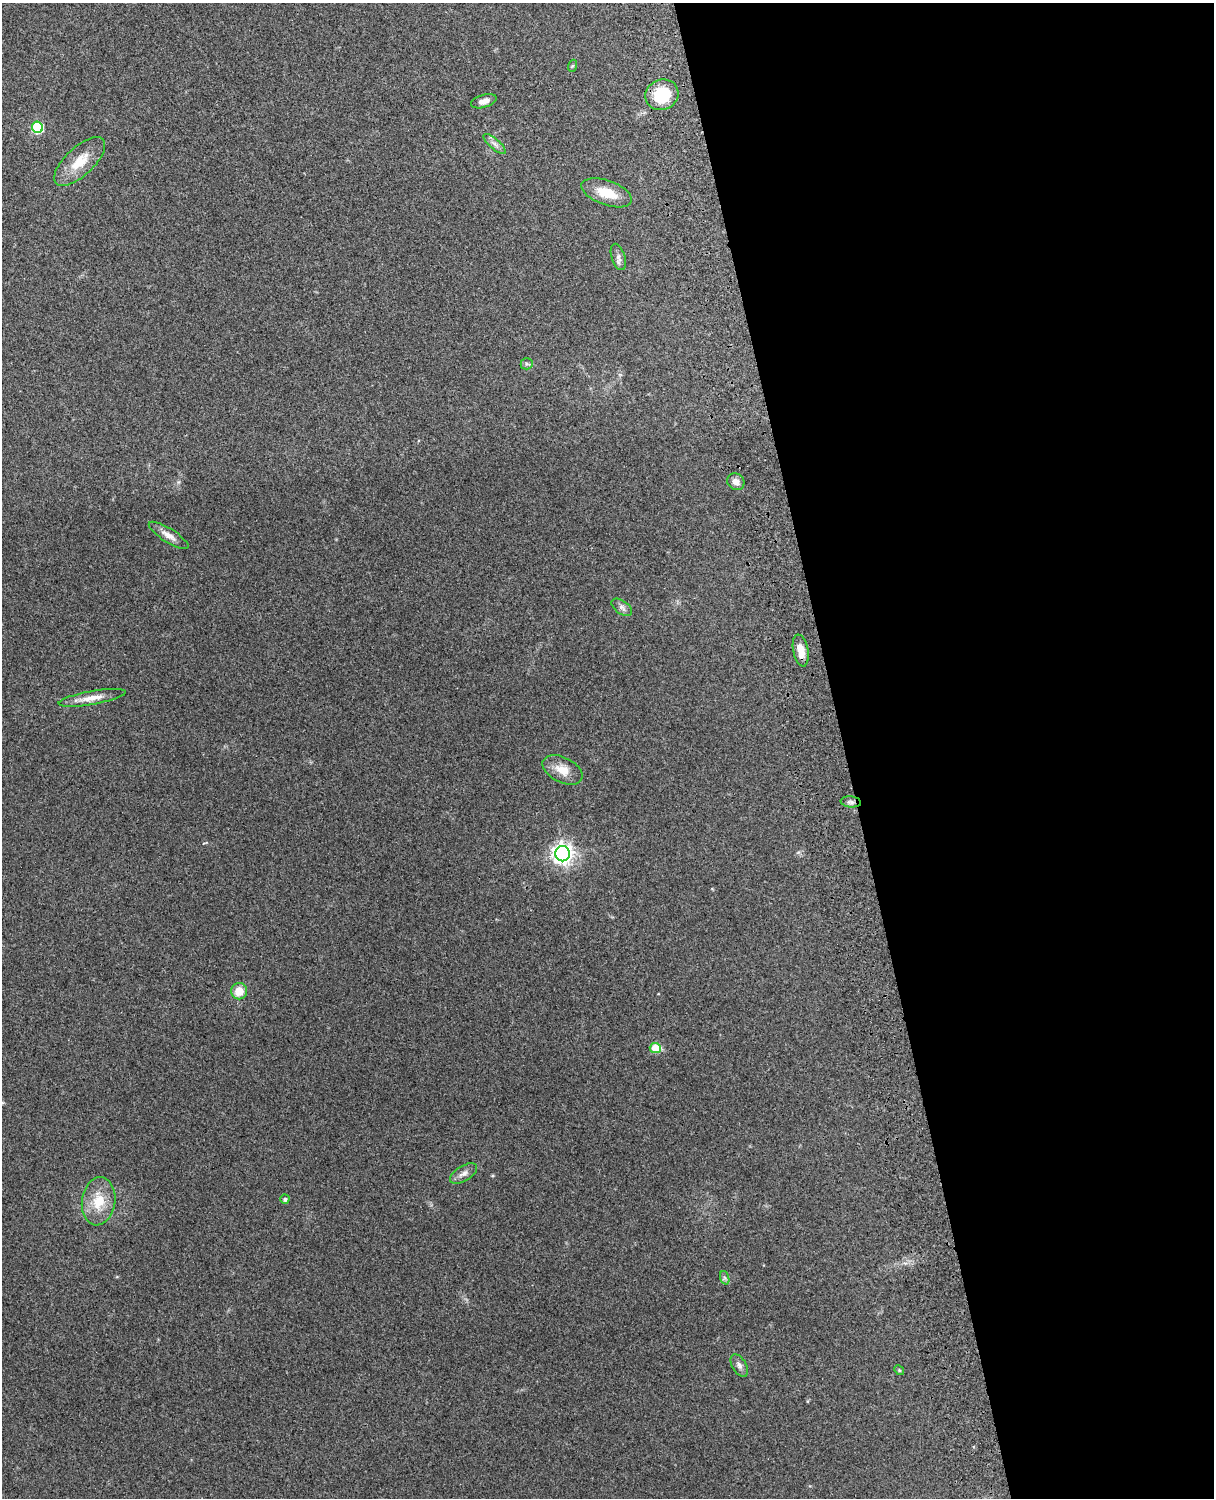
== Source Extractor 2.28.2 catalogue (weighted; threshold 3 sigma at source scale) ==
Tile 8 of 4 x 3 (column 4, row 2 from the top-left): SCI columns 3758-4969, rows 1660-3155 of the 5090 x 4928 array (HDU 1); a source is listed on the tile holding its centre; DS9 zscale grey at full resolution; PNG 1216 x 1500 px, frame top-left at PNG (2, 3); each listed source drawn as its Kron ellipse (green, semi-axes under 4 px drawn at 4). Shown black and unused: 31% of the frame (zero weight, under 3 of 4 exposures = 6% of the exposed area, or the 3 px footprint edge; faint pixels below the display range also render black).
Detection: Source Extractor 2.28.2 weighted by HDU 2 'WHT'; one run over the whole footprint, this tile lists its part. Background 0.273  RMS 0.0091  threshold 0.0412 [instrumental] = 3 sigma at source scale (4.5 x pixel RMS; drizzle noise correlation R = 1.50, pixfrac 1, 0.05/0.05 arcsec/px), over >= 5 px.
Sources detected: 25; all 25 listed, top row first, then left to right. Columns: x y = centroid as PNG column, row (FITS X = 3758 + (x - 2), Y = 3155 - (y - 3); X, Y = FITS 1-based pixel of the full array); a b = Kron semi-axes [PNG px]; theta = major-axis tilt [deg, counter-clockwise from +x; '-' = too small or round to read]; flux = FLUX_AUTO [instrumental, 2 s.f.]
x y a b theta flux
572 66 6 4 71 1.2
662 95 17 15 25 34
484 101 13 6 17 5.2
37 127 6 5 - 66
495 144 14 5 -41 4.1
80 162 32 14 43 22
607 193 26 12 -20 19
618 257 13 6 -73 3.7
527 364 6 5 - 1.8
736 482 9 8 - 5.6
169 535 23 7 -32 7.9
622 607 12 6 -36 3.6
801 650 16 7 -78 11
92 698 34 6 10 11
562 770 21 12 -27 13
851 802 10 5 -5 2.7
563 854 8 7 - 520
239 991 8 8 - 13
655 1048 5 5 - 20
463 1173 15 7 32 5.2
285 1199 4 4 - 2.1
99 1201 24 16 82 24
725 1278 7 4 -71 1.8
739 1365 12 7 -60 4
899 1370 5 4 - 1